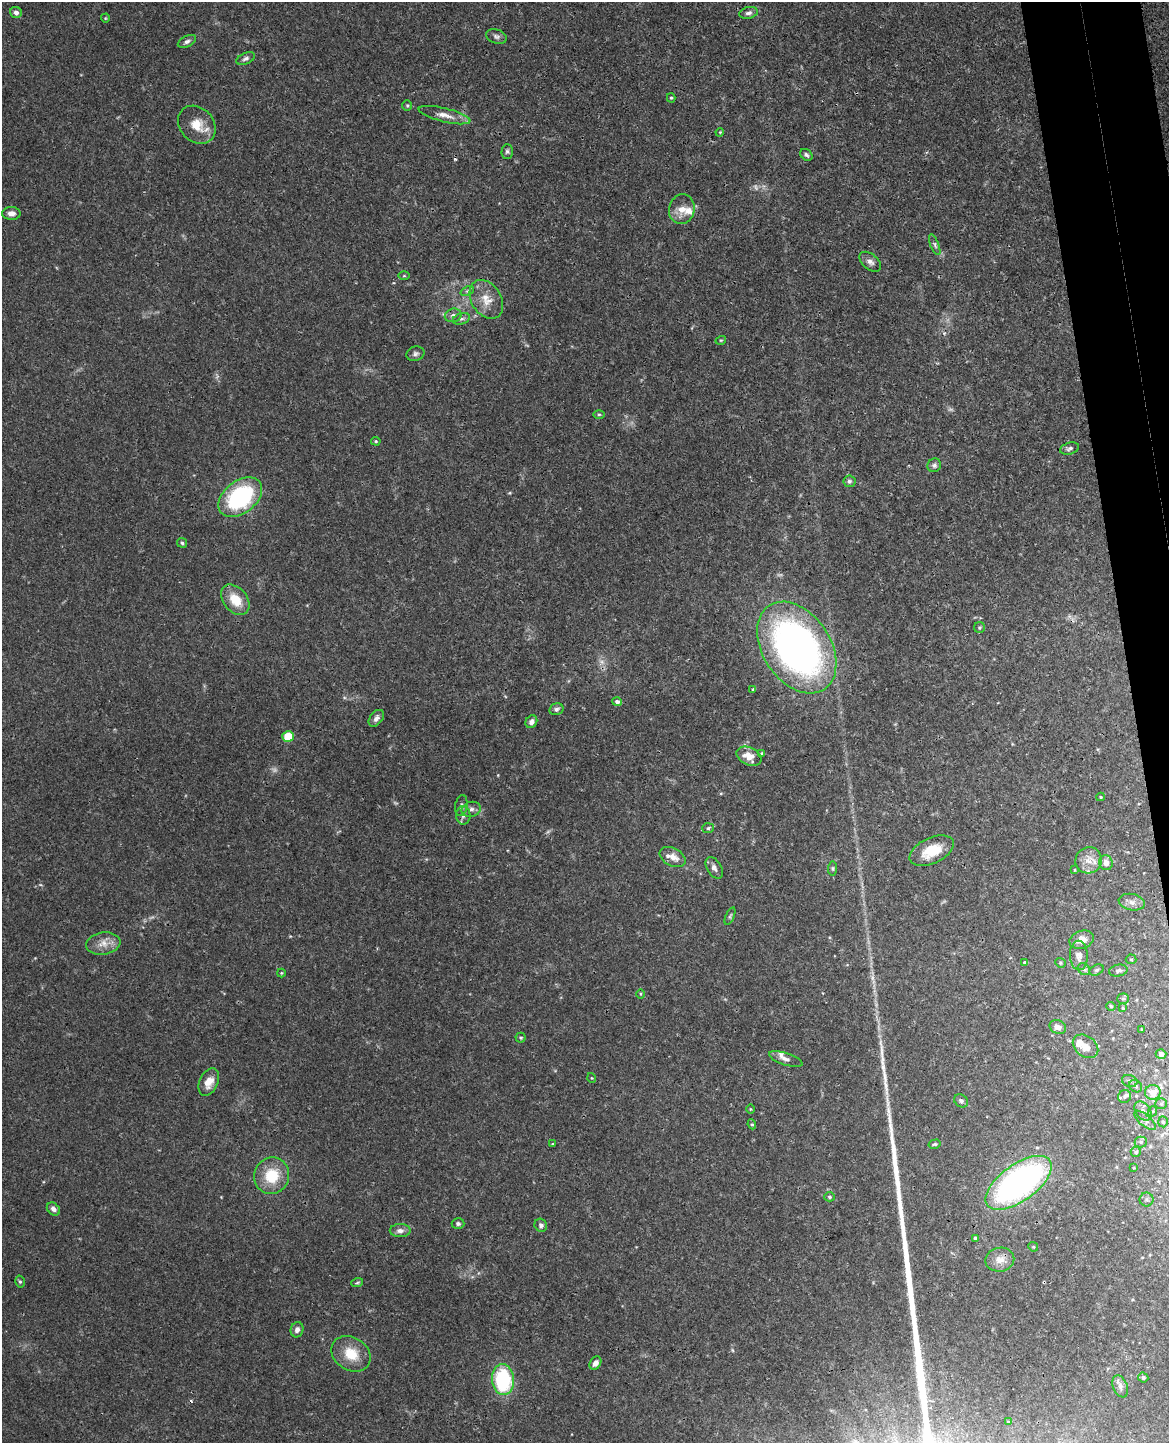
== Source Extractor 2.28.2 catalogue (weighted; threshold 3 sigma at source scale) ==
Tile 6 of 4 x 3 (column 2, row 2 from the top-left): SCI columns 1224-2390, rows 1587-3027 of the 4782 x 4720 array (HDU 1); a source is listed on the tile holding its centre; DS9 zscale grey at full resolution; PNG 1171 x 1445 px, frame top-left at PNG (2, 2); each listed source drawn as its Kron ellipse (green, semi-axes under 4 px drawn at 4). Shown black and unused: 4% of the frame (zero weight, under 3 of 4 exposures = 6% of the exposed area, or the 3 px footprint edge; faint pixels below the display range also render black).
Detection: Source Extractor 2.28.2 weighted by HDU 2 'WHT'; one run over the whole footprint, this tile lists its part. Background 0.043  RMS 0.0031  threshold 0.0138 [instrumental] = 3 sigma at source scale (4.5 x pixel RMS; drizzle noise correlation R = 1.50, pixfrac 1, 0.05/0.05 arcsec/px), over >= 5 px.
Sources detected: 128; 5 too faint to see at this stretch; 2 cosmic-ray / hot-pixel residue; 1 long thin detection or spike segment (spike, bleed or trail) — neither listed nor drawn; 5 inside a brighter listed object's ellipse — not listed separately; the other 115 listed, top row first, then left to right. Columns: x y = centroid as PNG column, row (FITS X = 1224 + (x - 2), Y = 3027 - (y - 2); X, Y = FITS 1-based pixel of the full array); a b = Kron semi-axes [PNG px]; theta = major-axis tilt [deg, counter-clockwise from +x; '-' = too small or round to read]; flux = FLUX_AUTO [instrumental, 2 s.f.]
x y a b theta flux
16 12 6 5 - 1.3
748 13 9 5 12 0.99
105 18 4 4 - 0.3
496 36 11 7 -18 1
187 41 10 5 26 1
246 58 9 5 24 0.87
671 98 5 4 - 0.43
407 106 5 5 - 0.43
445 115 26 7 -14 3.1
197 125 21 16 -46 5.9
720 132 4 3 - 0.29
507 151 7 5 89 0.68
806 155 7 5 -40 0.69
682 209 15 12 76 3.7
11 213 9 6 -1 1.7
935 245 11 4 -68 0.79
870 262 12 7 -40 1.5
404 276 5 3 - 0.31
467 291 7 4 24 0.53
486 299 21 15 -58 5.3
453 315 8 6 14 1.2
461 319 9 5 17 0.82
721 340 5 3 - 0.33
415 354 9 7 19 0.92
599 414 6 4 0 0.4
376 441 5 4 - 0.38
1070 449 10 6 18 0.93
934 465 7 6 - 0.86
849 481 6 6 - 0.71
240 497 25 16 39 36
182 543 5 4 - 0.49
235 600 17 11 -50 6.7
979 628 5 5 - 0.51
797 648 50 34 -56 150
753 689 4 3 - 0.36
617 702 5 4 - 0.92
556 709 7 5 14 0.83
376 718 9 6 52 1.3
531 722 6 5 - 1.3
288 737 5 5 - 8.8
762 754 4 4 - 0.49
749 756 13 8 -26 4.2
1101 797 4 4 - 0.35
461 805 10 6 80 1
471 809 10 7 15 1.4
463 815 9 7 -89 1.3
708 828 6 5 - 0.58
932 851 23 13 25 8
672 857 14 9 -27 2.8
1089 860 13 13 - 3.4
1106 863 7 7 - 2.1
714 868 12 7 -60 1.4
833 868 7 4 85 0.46
1075 870 4 2 - 0.22
1132 902 13 8 -12 2.1
730 916 9 4 67 0.56
1082 940 12 9 20 3.4
103 944 17 11 8 3.3
1079 955 14 9 -89 2
1131 959 5 5 - 0.44
1025 963 4 3 - 0.59
1060 963 5 4 - 0.45
1084 969 6 5 - 0.65
1097 970 8 5 26 0.57
1118 971 9 5 11 0.83
281 973 4 4 - 0.32
640 994 5 3 - 0.32
1123 999 6 5 - 0.52
1111 1006 5 4 - 0.47
1123 1008 4 3 - 0.28
1058 1027 8 6 -25 1.9
1142 1029 3 3 - 0.35
521 1038 5 5 - 0.46
1086 1046 14 10 -37 2.9
1161 1054 5 5 - 2
786 1059 17 6 -18 1.4
592 1078 5 3 - 0.25
1130 1081 8 6 -19 0.86
209 1082 14 9 66 3.6
1136 1086 7 5 -38 0.8
1153 1092 8 7 - 3.8
1124 1097 6 6 - 0.89
961 1101 7 6 - 0.83
1161 1104 6 5 - 0.52
750 1109 5 3 - 0.28
1143 1111 10 7 -53 1.5
1153 1111 5 3 - 0.36
1145 1120 13 5 -41 1.2
1163 1122 5 4 - 0.5
752 1124 5 4 - 0.42
1141 1142 6 5 - 0.64
552 1144 4 3 - 0.31
935 1144 6 4 15 0.49
1136 1152 5 5 - 0.57
1134 1168 4 2 - 0.22
272 1176 18 17 - 9.8
1019 1183 38 18 36 99
830 1197 5 4 - 0.51
1147 1199 7 7 - 0.87
53 1209 7 5 -43 1.4
458 1224 6 5 - 0.77
541 1225 7 6 - 1.1
400 1231 10 6 0 1.5
975 1238 3 3 - 0.78
1033 1247 5 4 - 0.4
1000 1260 14 12 10 3.1
20 1282 6 5 - 0.55
357 1283 6 4 19 0.44
297 1330 8 6 73 1.3
351 1354 21 16 -33 7.4
595 1363 7 5 56 1.6
1143 1378 5 5 - 0.61
503 1380 15 11 -85 26
1120 1386 12 7 -68 1.5
1008 1422 4 3 - 0.3
Overlapping masked pixels (flux is a lower limit): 1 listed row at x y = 1019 1183